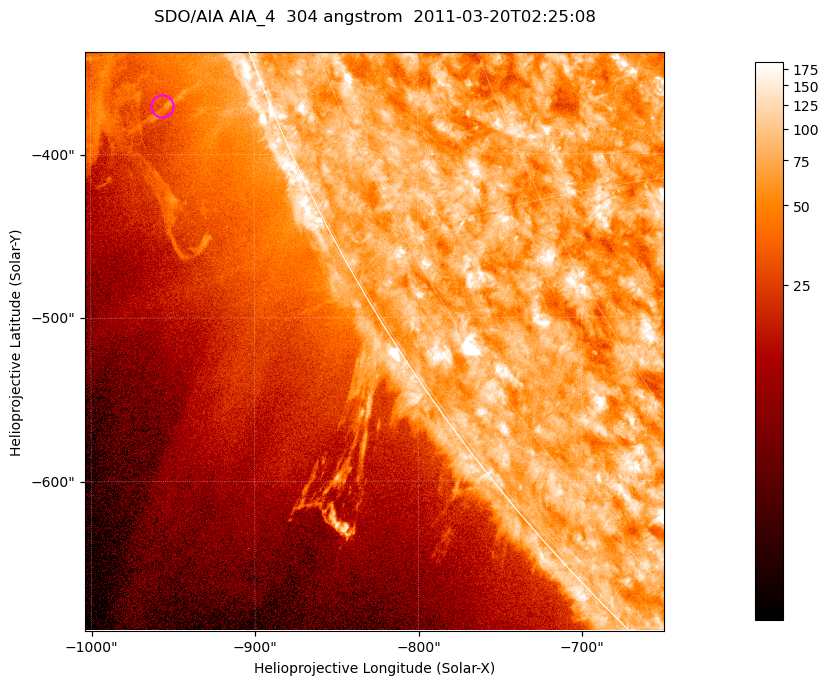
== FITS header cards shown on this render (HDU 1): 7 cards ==
TELESCOP= 'SDO/AIA '           / For AIA: SDO/AIA
INSTRUME= 'AIA_4   '           / For AIA: AIA_ATA1, AIA_ATA2, AIA_ATA3 or AIA_AT
WAVELNTH=                  304 / [angstrom] Wavelength
WAVEUNIT= 'angstrom'           / Wavelength unit: angstrom
DATE-OBS= '2011-03-20T02:25:08.123' / [ISO] Date when observation started; ISO 8
CTYPE1  = 'HPLN-TAN'           / CTYPE1; Typically HPLN
CTYPE2  = 'HPLT-TAN'           / CTYPE2; Typically HPLT

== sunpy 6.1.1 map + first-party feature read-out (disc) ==
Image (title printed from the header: SDO/AIA AIA_4  304 angstrom  2011-03-20T02:25:08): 590 x 590 px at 0.6 arcsec/px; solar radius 964 arcsec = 1606 px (partial field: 1.9% of the solar disc is inside the frame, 44% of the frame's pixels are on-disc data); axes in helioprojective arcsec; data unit not stated in the header (colour bar unlabelled)
Orientation: roll -0.132 deg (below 1 deg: not rotated)
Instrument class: DISC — disc imager (sunpy class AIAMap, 304 A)
Bright regions (active regions / flare kernels): reference = the on-disc median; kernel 5 px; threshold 5 sigma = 111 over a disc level ~74.7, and >= 1.15x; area >= 348 px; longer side >= 7 px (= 4.2 arcsec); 0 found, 0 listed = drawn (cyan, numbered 1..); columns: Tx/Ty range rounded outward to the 2 arcsec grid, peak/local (2 s.f.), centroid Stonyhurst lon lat
Off-limb structures (1.02-1.3 R_sun): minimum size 174 px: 5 found; the strongest spans PA ~110..115 deg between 1.02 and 1.13 R_sun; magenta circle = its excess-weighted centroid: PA ~110 deg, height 1.06 R_sun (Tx ~-956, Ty ~-370 arcsec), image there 1.5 x the reference